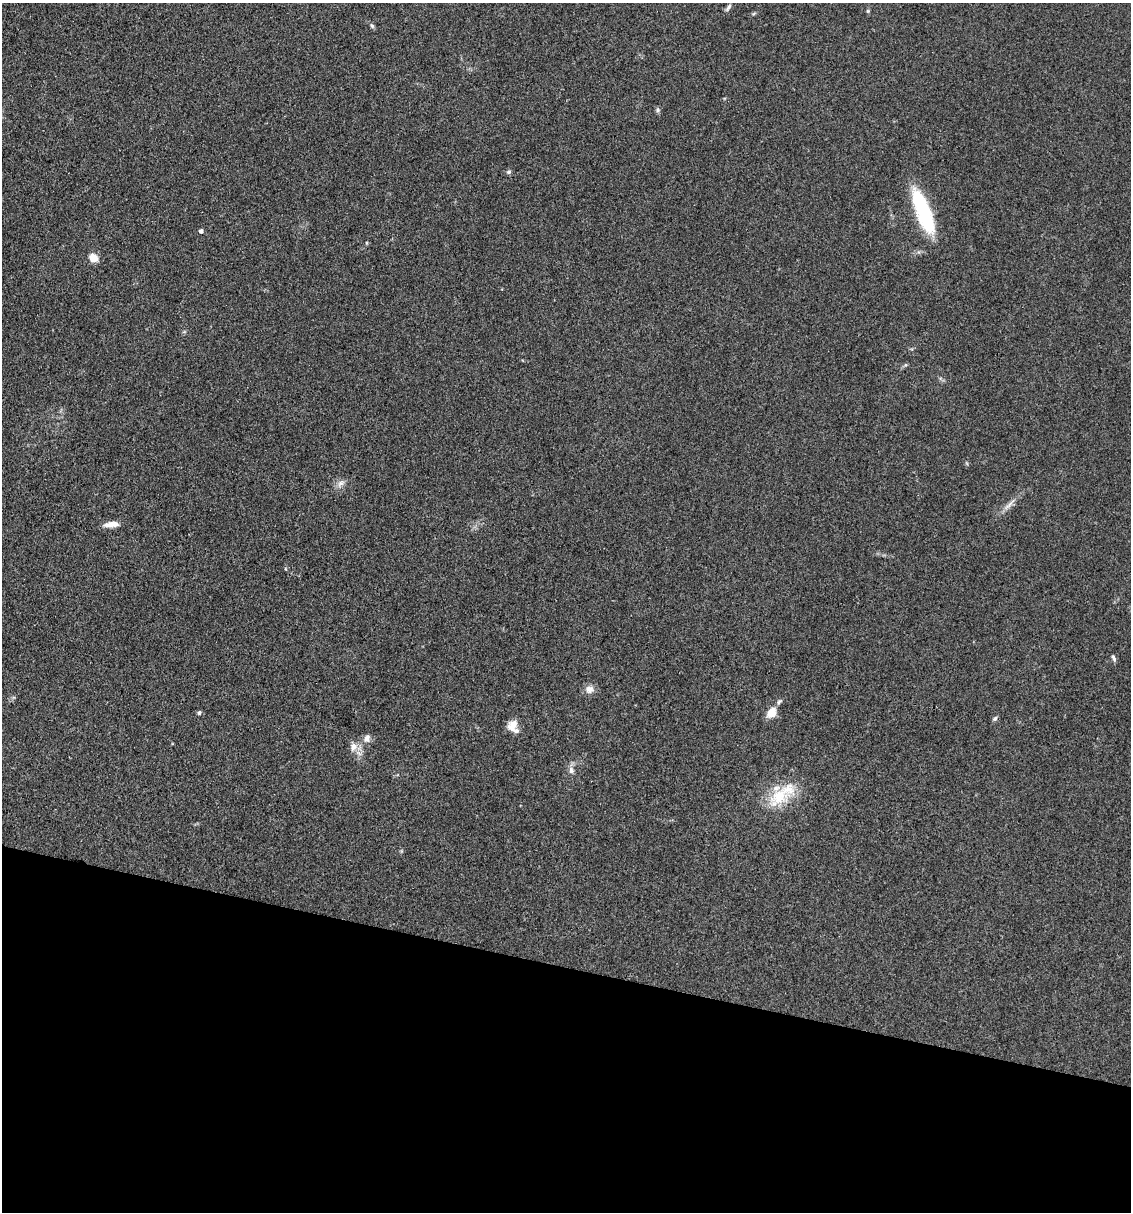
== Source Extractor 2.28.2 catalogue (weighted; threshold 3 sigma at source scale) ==
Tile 15 of 4 x 4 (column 3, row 4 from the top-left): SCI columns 2487-3615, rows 1-1210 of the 4857 x 4841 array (HDU 1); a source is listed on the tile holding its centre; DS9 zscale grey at full resolution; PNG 1133 x 1214 px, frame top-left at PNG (2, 3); no overlay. Shown black and unused: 20% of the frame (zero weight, under 3 of 4 exposures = <1% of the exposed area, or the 3 px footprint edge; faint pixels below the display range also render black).
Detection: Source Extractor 2.28.2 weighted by HDU 2 'WHT'; one run over the whole footprint, this tile lists its part. Background 0.11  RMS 0.0062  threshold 0.0281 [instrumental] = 3 sigma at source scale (4.5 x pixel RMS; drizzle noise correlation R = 1.50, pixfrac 1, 0.05/0.05 arcsec/px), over >= 5 px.
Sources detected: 25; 1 inside a brighter object's white glare — not listed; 2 inside a brighter listed object's ellipse — not listed separately; the other 22 listed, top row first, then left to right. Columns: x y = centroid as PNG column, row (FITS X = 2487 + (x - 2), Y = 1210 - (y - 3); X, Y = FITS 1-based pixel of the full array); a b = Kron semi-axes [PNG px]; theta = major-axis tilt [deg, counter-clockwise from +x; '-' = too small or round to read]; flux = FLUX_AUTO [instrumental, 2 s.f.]
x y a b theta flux
728 7 12 5 53 1.8
868 11 5 5 - 0.78
372 26 7 5 -54 1.2
658 110 6 5 - 1.2
508 172 7 5 30 1.3
923 210 42 15 -67 49
201 231 4 4 - 2
93 258 6 6 - 12
905 365 6 4 71 0.8
341 483 13 7 46 3.1
1009 504 25 5 47 4.3
112 524 18 7 4 5.3
1113 658 9 4 -71 1.4
589 689 12 10 2 4.3
772 712 13 9 58 7.8
199 713 6 4 76 1.1
995 719 7 5 49 1.3
512 726 14 11 52 6.1
367 738 11 8 64 3.5
353 747 12 9 67 4.6
571 770 10 7 -75 2.6
779 797 34 22 38 25